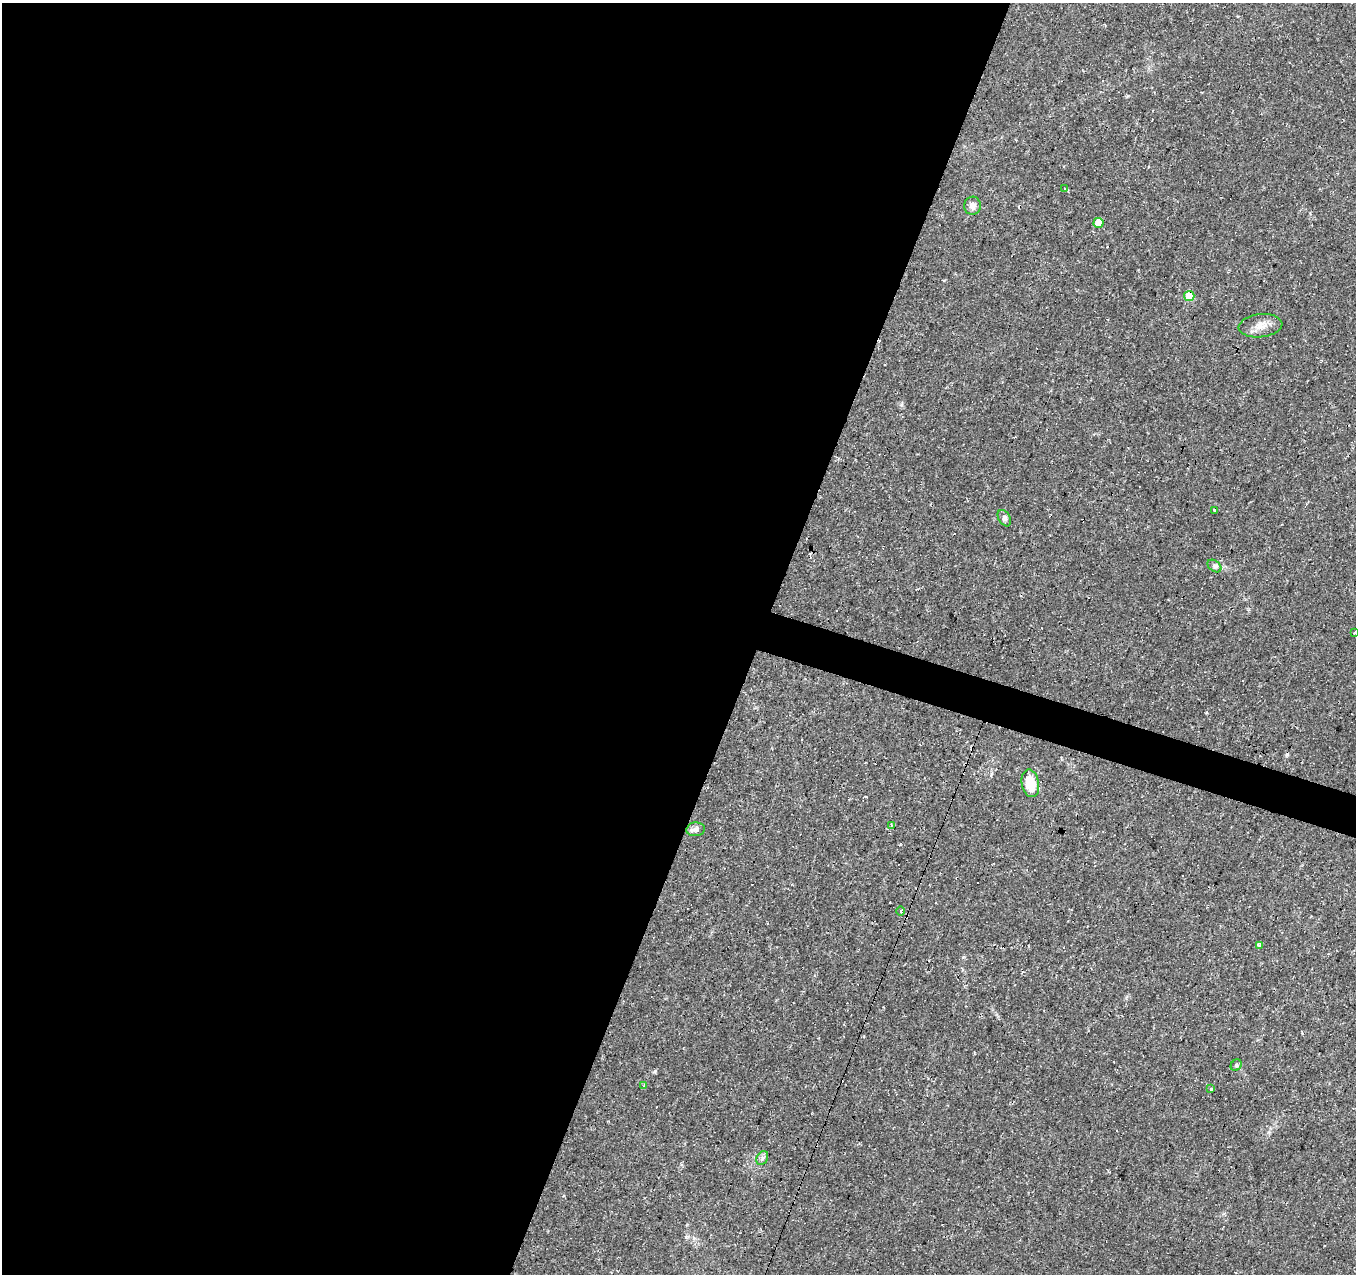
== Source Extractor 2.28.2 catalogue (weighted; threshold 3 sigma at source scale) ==
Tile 5 of 4 x 4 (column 1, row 2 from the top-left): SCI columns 1-1354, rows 2755-4026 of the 5423 x 5573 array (HDU 1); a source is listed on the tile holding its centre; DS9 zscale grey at full resolution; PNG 1358 x 1276 px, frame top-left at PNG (2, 3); each listed source drawn as its Kron ellipse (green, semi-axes under 4 px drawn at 4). Shown black and unused: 58% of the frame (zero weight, under 2 of 3 exposures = <1% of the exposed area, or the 3 px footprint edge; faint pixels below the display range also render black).
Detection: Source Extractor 2.28.2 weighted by HDU 2 'WHT'; one run over the whole footprint, this tile lists its part. Background 0.0479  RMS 0.0037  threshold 0.0166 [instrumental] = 3 sigma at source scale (4.5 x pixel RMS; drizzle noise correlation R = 1.50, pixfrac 1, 0.0396/0.0396 arcsec/px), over >= 5 px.
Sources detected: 28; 10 cosmic-ray / hot-pixel residue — neither listed nor drawn; the other 18 listed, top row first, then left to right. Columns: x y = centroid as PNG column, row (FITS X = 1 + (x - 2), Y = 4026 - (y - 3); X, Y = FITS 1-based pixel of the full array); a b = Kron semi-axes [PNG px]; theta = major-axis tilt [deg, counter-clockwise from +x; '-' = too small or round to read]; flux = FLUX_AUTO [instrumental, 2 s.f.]
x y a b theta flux
1065 189 4 3 - 0.43
973 206 9 8 - 1.9
1098 223 5 5 - 5.4
1189 296 5 5 - 11
1260 326 22 11 6 4.2
1214 510 3 3 - 1.5
1004 518 9 6 -59 1.2
1214 566 8 5 -37 0.97
1355 632 3 2 - 0.31
1030 783 14 8 -78 8.7
891 825 4 3 - 0.64
696 829 9 7 5 1.5
901 911 5 3 - 0.4
1260 945 3 3 - 1.2
1236 1065 6 5 - 0.71
644 1085 3 3 - 0.36
1211 1089 3 3 - 0.93
762 1158 7 5 61 0.87
Isophote crosses this tile's border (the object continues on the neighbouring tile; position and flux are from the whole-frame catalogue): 1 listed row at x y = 1355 632
Unlisted compact peaks at least as high as the median listed source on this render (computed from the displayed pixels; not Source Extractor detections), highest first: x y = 655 1071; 901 405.